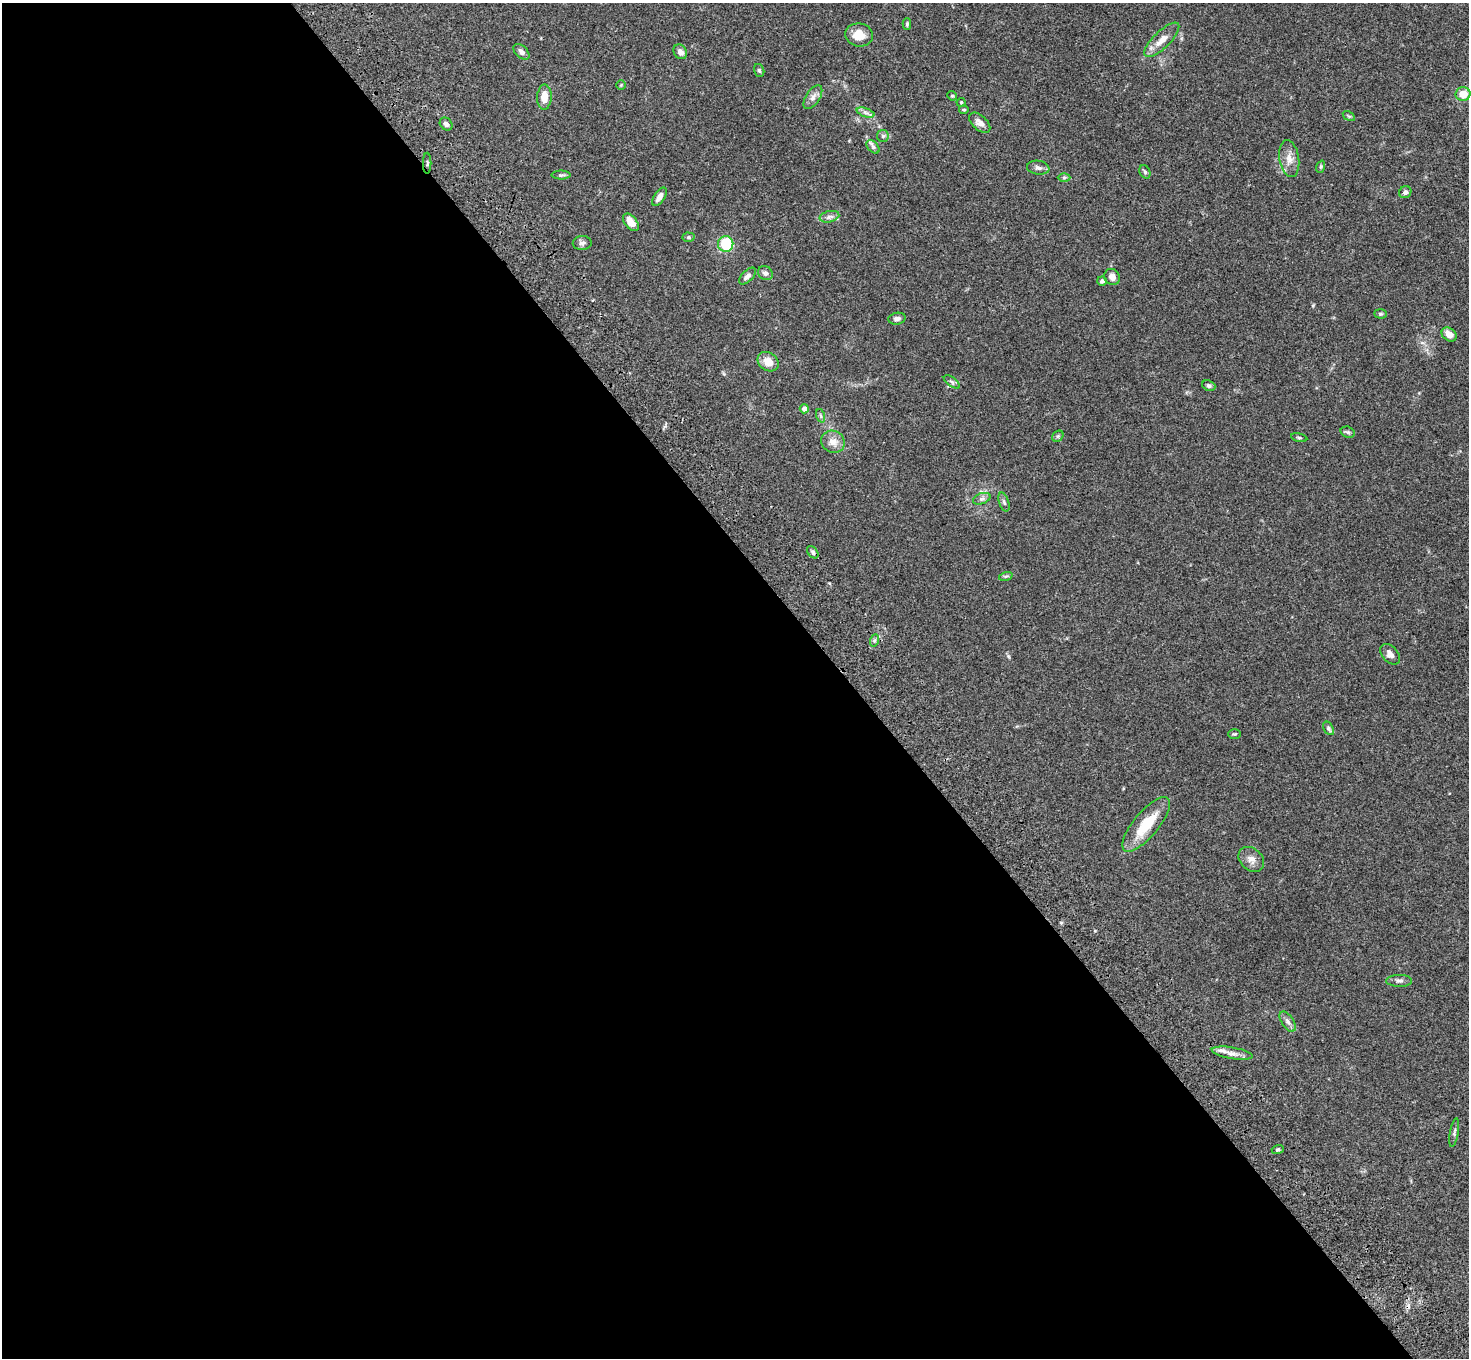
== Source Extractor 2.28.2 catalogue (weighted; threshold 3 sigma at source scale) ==
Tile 9 of 4 x 4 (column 1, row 3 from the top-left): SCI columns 107-1573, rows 1734-3089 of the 6077 x 6038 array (HDU 1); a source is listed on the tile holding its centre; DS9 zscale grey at full resolution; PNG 1471 x 1360 px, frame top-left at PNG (2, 3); each listed source drawn as its Kron ellipse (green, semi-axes under 4 px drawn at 4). Shown black and unused: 58% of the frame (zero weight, under 3 of 4 exposures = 6% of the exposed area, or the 3 px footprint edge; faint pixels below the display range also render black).
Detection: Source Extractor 2.28.2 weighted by HDU 2 'WHT'; one run over the whole footprint, this tile lists its part. Background 0.0588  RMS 0.0053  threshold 0.024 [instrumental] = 3 sigma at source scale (4.5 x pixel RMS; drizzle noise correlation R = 1.50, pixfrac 1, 0.05/0.05 arcsec/px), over >= 5 px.
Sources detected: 66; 1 cosmic-ray / hot-pixel residue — neither listed nor drawn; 1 inside a brighter listed object's ellipse — not listed separately; the other 64 listed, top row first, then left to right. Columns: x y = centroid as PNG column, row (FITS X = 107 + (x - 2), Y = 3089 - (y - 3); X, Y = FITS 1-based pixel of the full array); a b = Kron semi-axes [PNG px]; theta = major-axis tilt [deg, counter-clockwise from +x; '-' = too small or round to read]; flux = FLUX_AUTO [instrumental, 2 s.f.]
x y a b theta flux
907 24 6 4 89 0.7
859 35 14 11 -8 7.8
1162 40 23 8 45 6
521 52 9 6 -44 2.2
680 52 8 6 -56 2.7
759 70 6 5 - 0.93
621 85 4 4 - 0.45
1463 94 7 6 - 7.3
952 96 5 4 - 0.59
544 97 12 7 88 6.2
813 97 13 7 56 2.6
961 102 4 4 - 0.54
964 110 5 4 - 0.68
865 112 9 4 -19 1.4
1349 116 7 4 -32 0.76
980 123 12 7 -42 3.2
446 124 7 5 -47 1.8
883 136 6 5 - 0.93
873 147 8 5 -47 1.3
1289 159 18 9 -80 4.8
427 163 10 2 90 0.62
1321 167 6 4 71 0.64
1038 168 11 7 -9 1.9
1145 172 7 5 -62 0.94
561 175 9 4 0 0.94
1064 177 6 4 1 0.86
1405 192 6 5 - 1.6
659 197 10 5 57 3
829 217 10 5 13 1.9
631 222 10 6 -51 6.1
689 237 6 4 -3 0.86
582 243 9 7 3 1.7
726 244 8 7 - 24
765 273 8 6 -35 1.8
747 276 10 5 46 2.4
1112 277 8 7 - 3.2
1102 281 5 4 - 1.4
1380 314 6 4 -2 0.78
897 319 9 6 10 1.8
1449 334 8 6 -39 4.5
768 362 11 9 -33 6
952 382 9 4 -36 1.2
1209 386 7 5 -23 1.1
804 409 4 4 - 2.8
821 416 7 4 -71 0.88
1348 432 7 5 -19 0.96
1058 436 6 5 - 0.83
1299 438 8 3 -11 0.71
833 442 12 10 -30 4.5
982 499 9 5 19 1.5
1004 502 10 5 -71 1.2
813 552 7 4 -51 1
1006 576 7 4 18 0.88
875 640 6 4 70 0.94
1390 654 12 7 -49 2.9
1329 728 7 5 -59 1.2
1235 734 6 5 - 0.81
1146 824 34 12 50 17
1251 859 14 11 -42 3.6
1399 981 13 6 -1 1.7
1288 1022 11 6 -56 1.9
1232 1053 20 5 -10 3.6
1454 1133 15 4 79 1.1
1278 1149 6 4 16 0.78